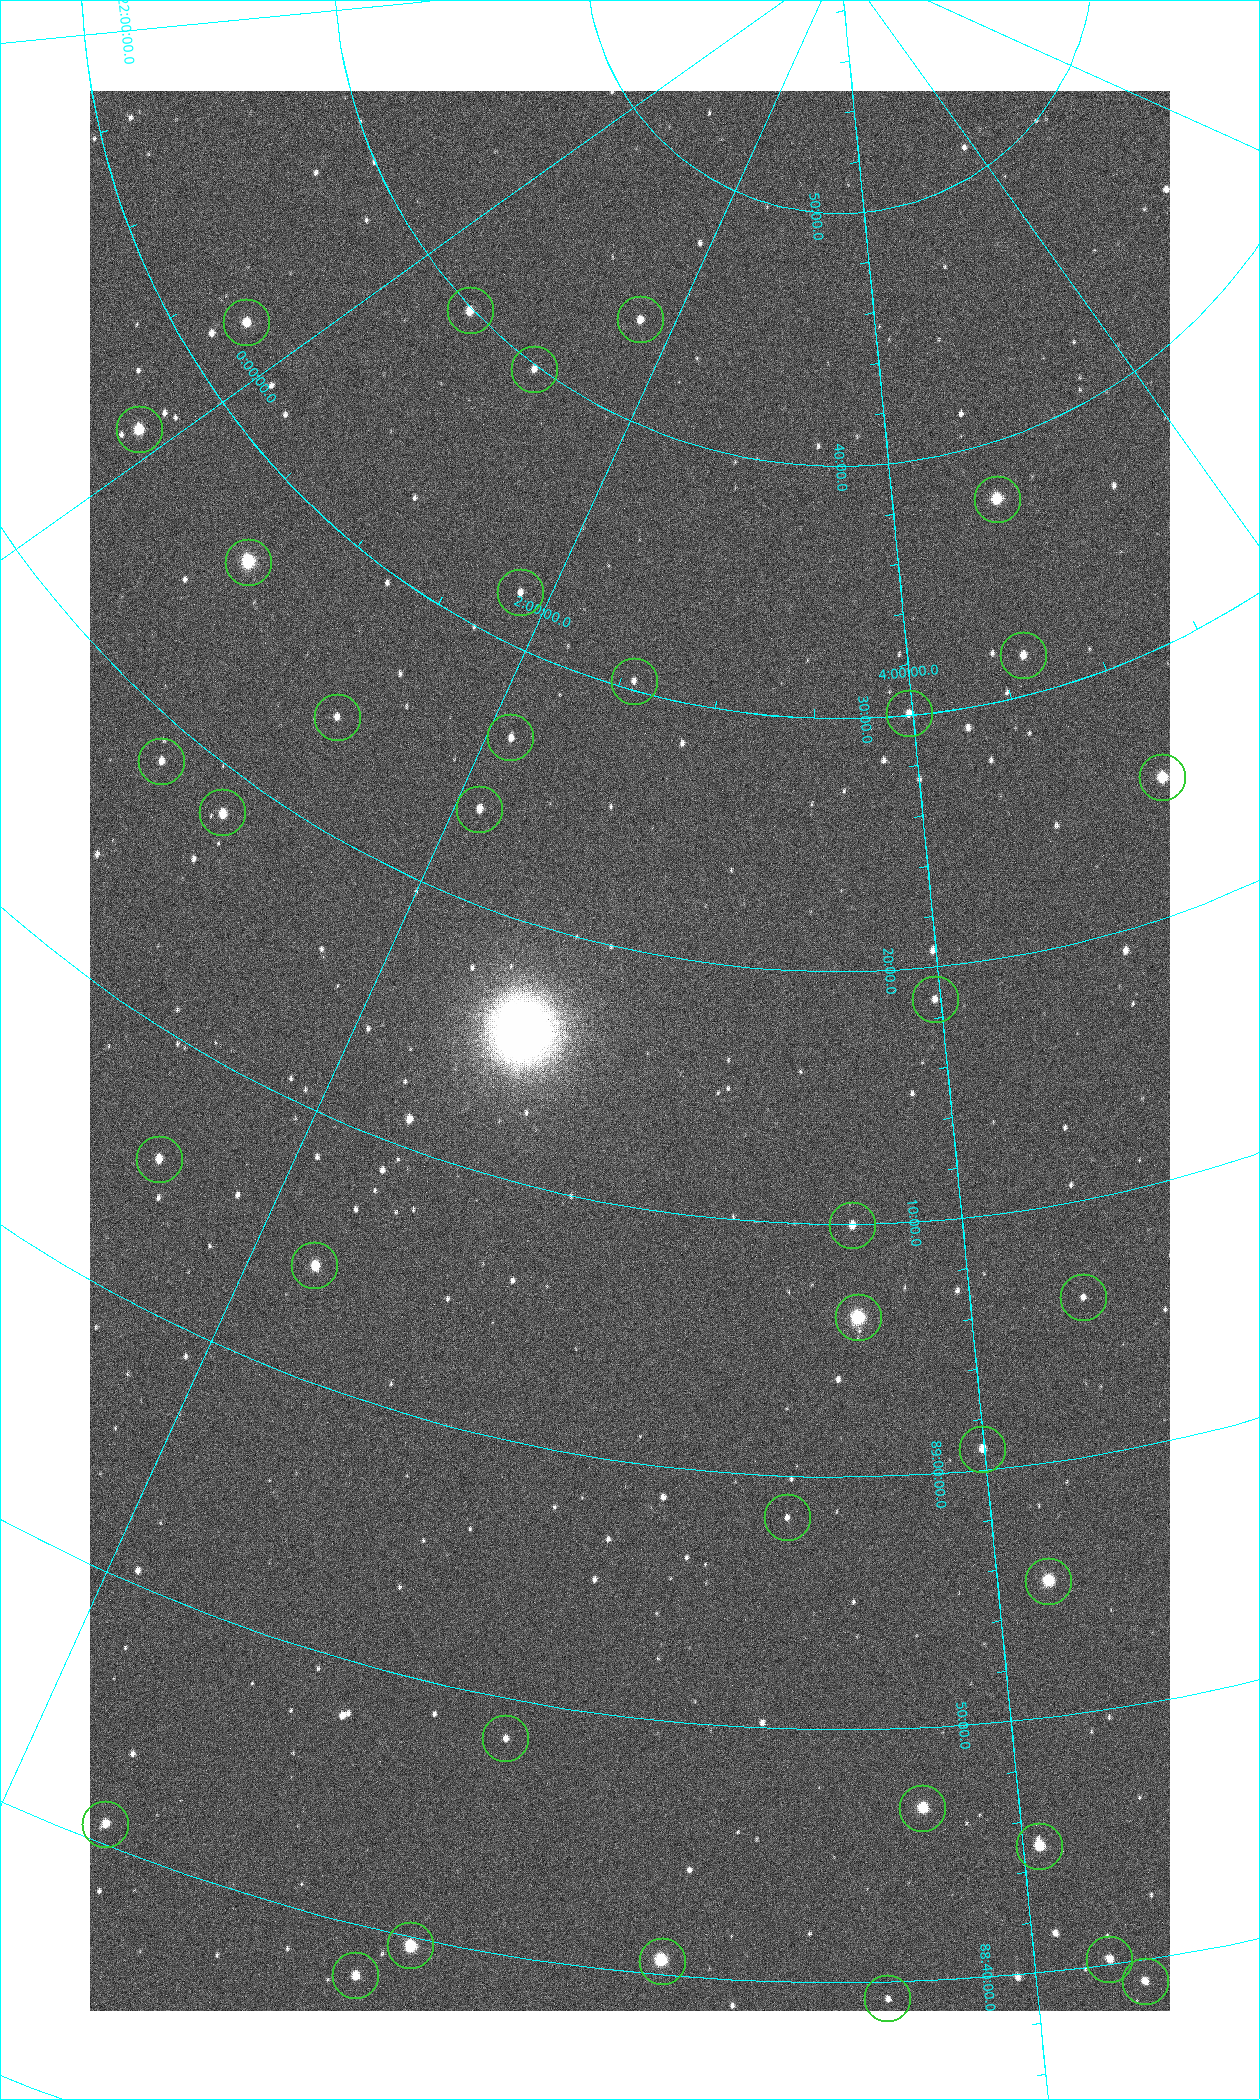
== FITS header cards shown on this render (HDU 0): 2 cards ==
NAXIS1  =                 1080 / length of data axis 1
NAXIS2  =                 1920 / length of data axis 2

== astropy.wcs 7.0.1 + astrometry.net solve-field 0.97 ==
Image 1080 x 1920 px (HDU 0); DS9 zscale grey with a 90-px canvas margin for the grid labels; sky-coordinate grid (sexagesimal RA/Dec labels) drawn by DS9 from the SOLVED WCS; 36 Tycho-2 reference stars matched to detected sources circled (green)
Header WCS: none
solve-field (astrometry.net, Tycho-2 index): SOLVED blind (the file carries no WCS)
Solved WCS: RA---TAN-SIP/DEC--TAN-SIP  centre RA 02:54:15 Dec +89:16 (43.56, +89.27 deg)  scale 2.37 arcsec/px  FOV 42.7' x 76.0'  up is -11 deg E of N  parity flipped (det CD > 0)
(file carries no celestial WCS; the grid is the blind solution)
Tycho-2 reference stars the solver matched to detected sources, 36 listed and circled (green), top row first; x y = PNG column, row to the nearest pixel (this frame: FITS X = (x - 90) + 1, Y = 1920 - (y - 91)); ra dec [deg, ICRS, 3 dp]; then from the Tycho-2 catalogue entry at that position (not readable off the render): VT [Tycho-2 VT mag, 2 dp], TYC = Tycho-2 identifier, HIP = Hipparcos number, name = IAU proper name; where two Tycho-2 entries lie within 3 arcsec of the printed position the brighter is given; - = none
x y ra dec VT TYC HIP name
470 310 7.906 +89.665 10.51 4627-6-1 - -
640 319 25.399 +89.729 11.04 4627-64-1 - -
246 322 355.808 +89.543 10.14 4662-135-1 - -
534 369 17.696 +89.664 11.87 4627-21-1 - -
139 429 358.236 +89.445 9.52 4662-45-1 - -
997 499 70.692 +89.630 9.34 4629-37-1 - -
248 562 9.931 +89.444 8.22 4627-49-1 3128 -
520 592 27.685 +89.533 12.30 4627-91-1 - -
1023 655 69.250 +89.526 11.02 4629-45-1 - -
634 681 38.519 +89.506 12.22 4628-39-1 - -
909 713 59.681 +89.501 11.64 4628-48-1 - -
337 717 20.865 +89.402 11.76 4627-105-1 - -
510 737 31.518 +89.444 11.89 4628-72-1 - -
161 761 14.190 +89.309 11.36 4627-74-1 - -
1162 777 75.971 +89.421 9.41 4629-33-1 - -
479 809 31.476 +89.392 11.96 4628-239-1 - -
222 812 18.559 +89.307 10.52 4627-75-1 - -
935 999 59.678 +89.312 11.93 4628-44-1 - -
159 1159 24.867 +89.092 10.76 4627-125-1 - -
852 1225 55.017 +89.166 11.19 4628-70-1 - -
314 1265 32.549 +89.073 9.84 4628-149-1 - -
1083 1297 64.747 +89.104 12.09 4629-51-1 - -
858 1317 55.225 +89.105 8.15 4628-68-1 17195 -
982 1449 59.913 +89.014 11.16 4628-92-1 - -
787 1517 52.514 +88.973 12.50 4628-8-1 - -
1048 1581 61.773 +88.923 8.88 4629-92-1 - -
505 1738 43.819 +88.807 12.14 4628-98-1 - -
922 1808 57.015 +88.780 9.32 4628-84-1 - -
105 1824 32.945 +88.680 10.72 4628-99-1 - -
1039 1846 60.479 +88.750 9.70 4629-3-1 - -
410 1945 42.246 +88.661 8.90 4628-20-1 - -
1109 1959 62.118 +88.670 11.02 4629-100-1 - -
662 1961 49.382 +88.676 8.64 4628-25-1 - -
355 1975 40.943 +88.634 10.89 4628-71-1 - -
1145 1981 63.018 +88.653 11.32 4629-113-1 - -
887 1998 55.782 +88.656 12.33 4628-57-1 - -